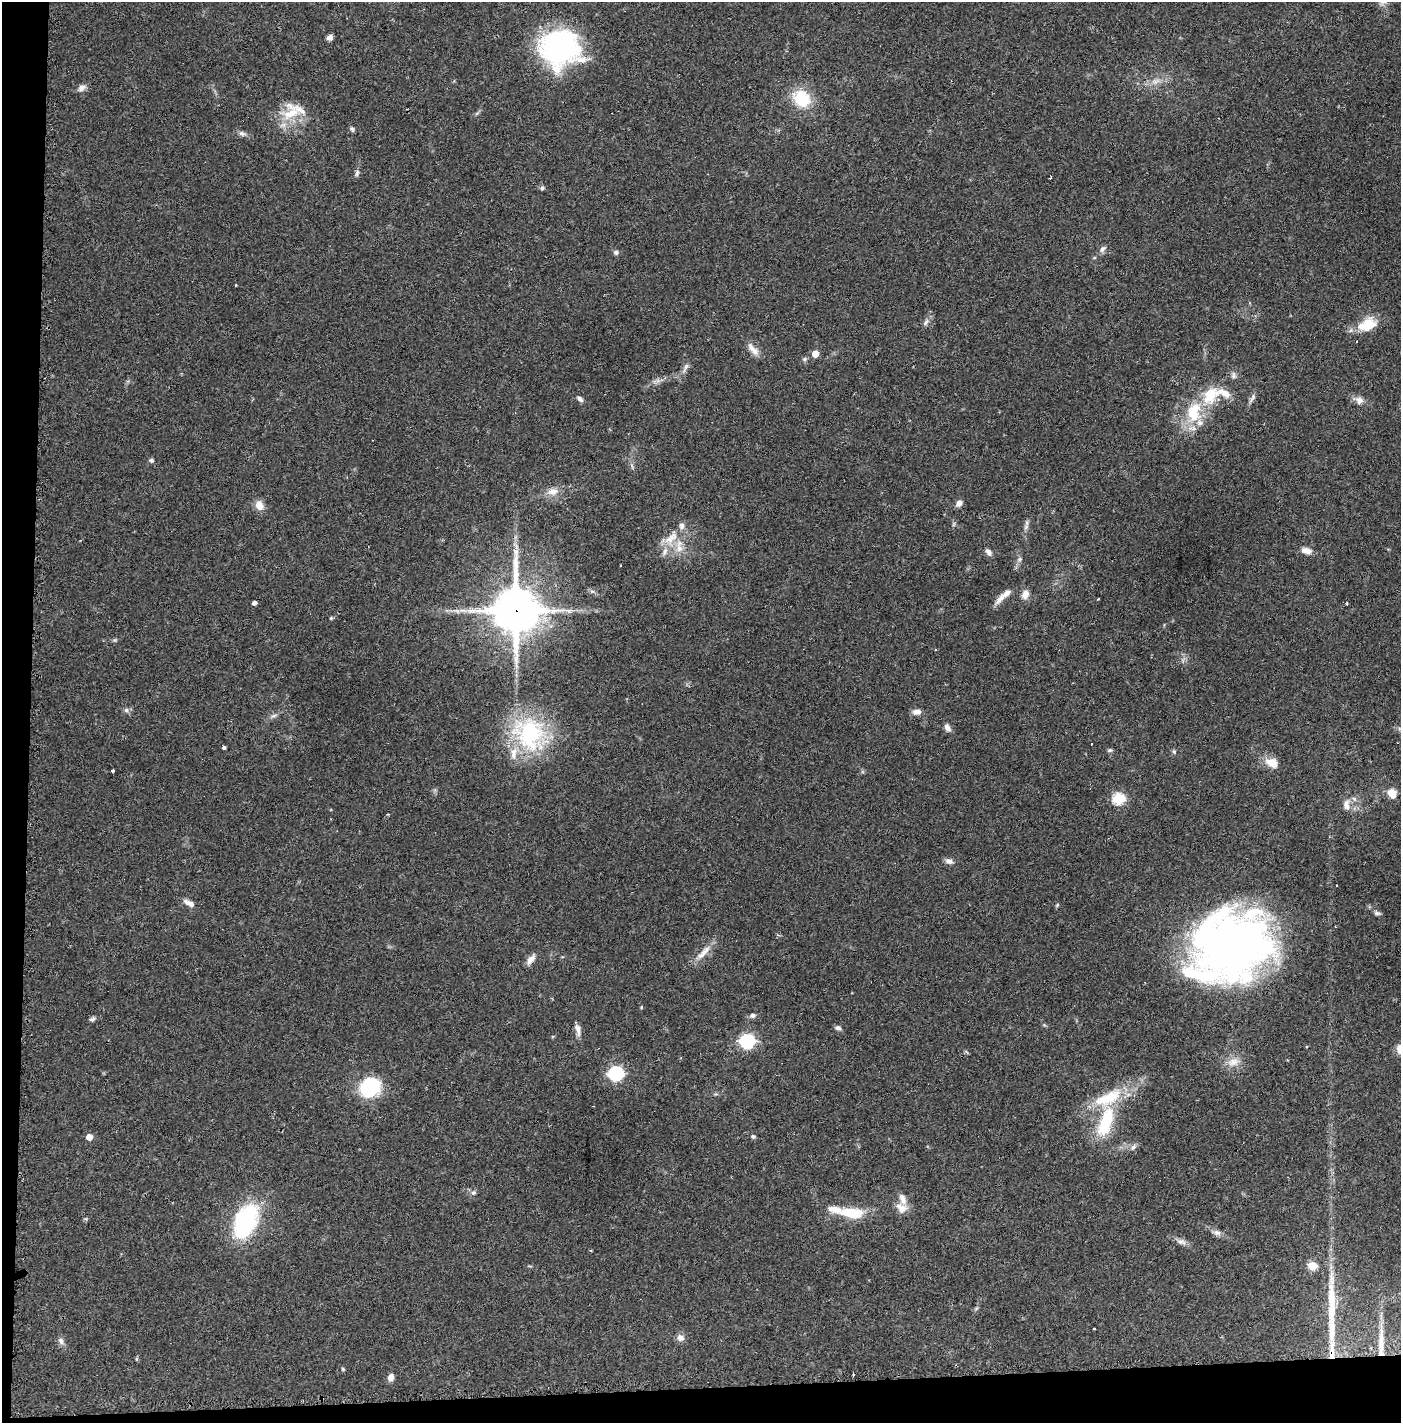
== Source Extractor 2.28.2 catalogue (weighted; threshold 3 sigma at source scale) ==
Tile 7 of 3 x 3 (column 1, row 3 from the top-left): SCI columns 20-1418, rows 1-1421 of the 4249 x 4272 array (HDU 1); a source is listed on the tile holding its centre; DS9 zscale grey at full resolution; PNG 1403 x 1425 px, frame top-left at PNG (2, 2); no overlay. Shown black and unused: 4% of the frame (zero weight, under 2 of 3 exposures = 1% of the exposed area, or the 3 px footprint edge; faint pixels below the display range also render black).
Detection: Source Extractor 2.28.2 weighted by HDU 2 'WHT'; one run over the whole footprint, this tile lists its part. Background 0.0701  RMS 0.0061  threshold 0.0275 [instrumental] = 3 sigma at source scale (4.5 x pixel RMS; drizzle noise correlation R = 1.50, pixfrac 1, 0.05/0.05 arcsec/px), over >= 5 px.
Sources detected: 107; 2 cosmic-ray / hot-pixel residue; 2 long thin detections or spike segments (spike, bleed or trail) — not listed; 11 inside a brighter listed object's ellipse — not listed separately; the other 92 listed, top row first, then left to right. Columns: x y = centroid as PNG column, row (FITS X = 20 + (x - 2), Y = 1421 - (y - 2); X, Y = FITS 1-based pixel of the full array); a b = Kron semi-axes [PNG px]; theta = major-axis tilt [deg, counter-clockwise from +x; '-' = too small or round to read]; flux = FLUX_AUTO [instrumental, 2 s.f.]
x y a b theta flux
330 38 6 6 - 2.4
559 48 43 39 16 97
1155 81 11 5 21 2.9
81 88 11 8 38 2.7
802 99 19 15 -45 25
291 113 30 13 26 16
352 129 7 5 -53 1.2
242 133 9 6 -24 1.9
357 173 9 5 77 1.6
542 188 6 5 - 1.2
1103 249 11 6 45 2.1
616 252 7 7 - 1.3
235 285 3 2 - 0.61
926 322 11 5 56 2
1367 325 24 14 24 15
754 350 17 8 -43 5
815 354 5 5 - 9.5
804 359 7 5 21 1.2
686 366 9 6 63 2
1233 375 10 6 90 1.8
1224 393 23 10 -23 7.6
1252 398 16 4 60 2.2
580 399 8 5 -46 1.9
1359 400 11 10 - 3.5
1194 412 30 19 84 26
151 460 5 5 - 1.4
632 466 7 4 -71 1.1
553 492 17 10 4 5.9
959 503 8 6 46 2.7
259 505 11 9 -68 6
1026 527 8 6 70 1.8
671 538 25 11 42 10
516 546 8 4 -55 1.6
679 548 15 9 -75 5.9
1306 551 14 8 -14 4
988 552 10 6 -49 2.5
1020 559 8 7 - 1.8
592 591 6 4 17 0.99
1025 594 11 8 69 4.5
1000 599 18 8 48 4.4
254 603 4 4 - 1.9
1347 603 4 3 - 2.3
516 610 16 14 -80 2300
331 618 4 4 - 0.79
126 710 6 6 - 1.5
917 712 11 7 -2 3.2
274 716 9 4 9 1.4
947 727 9 6 -57 2.6
529 734 49 41 -61 67
1091 744 2 2 - 0.62
224 747 4 3 - 1.6
1110 750 7 5 9 1
1174 751 6 5 - 0.94
1272 763 16 11 -30 8.2
113 771 3 3 - 2.4
1392 793 13 10 -50 5.5
1118 799 6 6 - 59
1346 805 15 9 -88 4.5
388 814 3 3 - 0.53
949 861 11 7 -20 2.4
1336 886 3 2 - 0.71
189 903 16 6 -25 3.7
1377 913 8 5 -15 1.5
1231 946 69 62 12 400
703 953 27 7 46 6.9
531 959 15 7 53 3.8
641 1007 5 3 - 0.49
752 1015 8 6 21 1.8
92 1019 8 5 28 1.4
838 1028 8 6 -4 1.7
578 1029 17 6 -77 3.3
747 1041 7 6 - 140
1233 1062 17 11 18 6.3
616 1074 7 6 - 120
369 1087 19 17 40 42
1105 1122 42 16 70 33
753 1136 6 6 - 1.1
89 1137 5 5 - 6.6
1133 1147 9 6 54 2.1
474 1193 7 6 - 1.6
902 1209 15 11 31 5
851 1213 28 11 -5 21
246 1221 32 19 66 72
1217 1233 12 7 -20 2.7
1181 1242 13 7 -14 2.9
1312 1266 5 5 - 21
1094 1329 3 3 - 1
680 1338 10 9 - 3
61 1341 11 7 -58 2.4
1332 1352 29 6 -89 7.7
343 1369 5 4 - 0.72
391 1377 8 6 79 3.7
Overlapping masked pixels (flux is a lower limit): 2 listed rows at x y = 516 610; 1332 1352